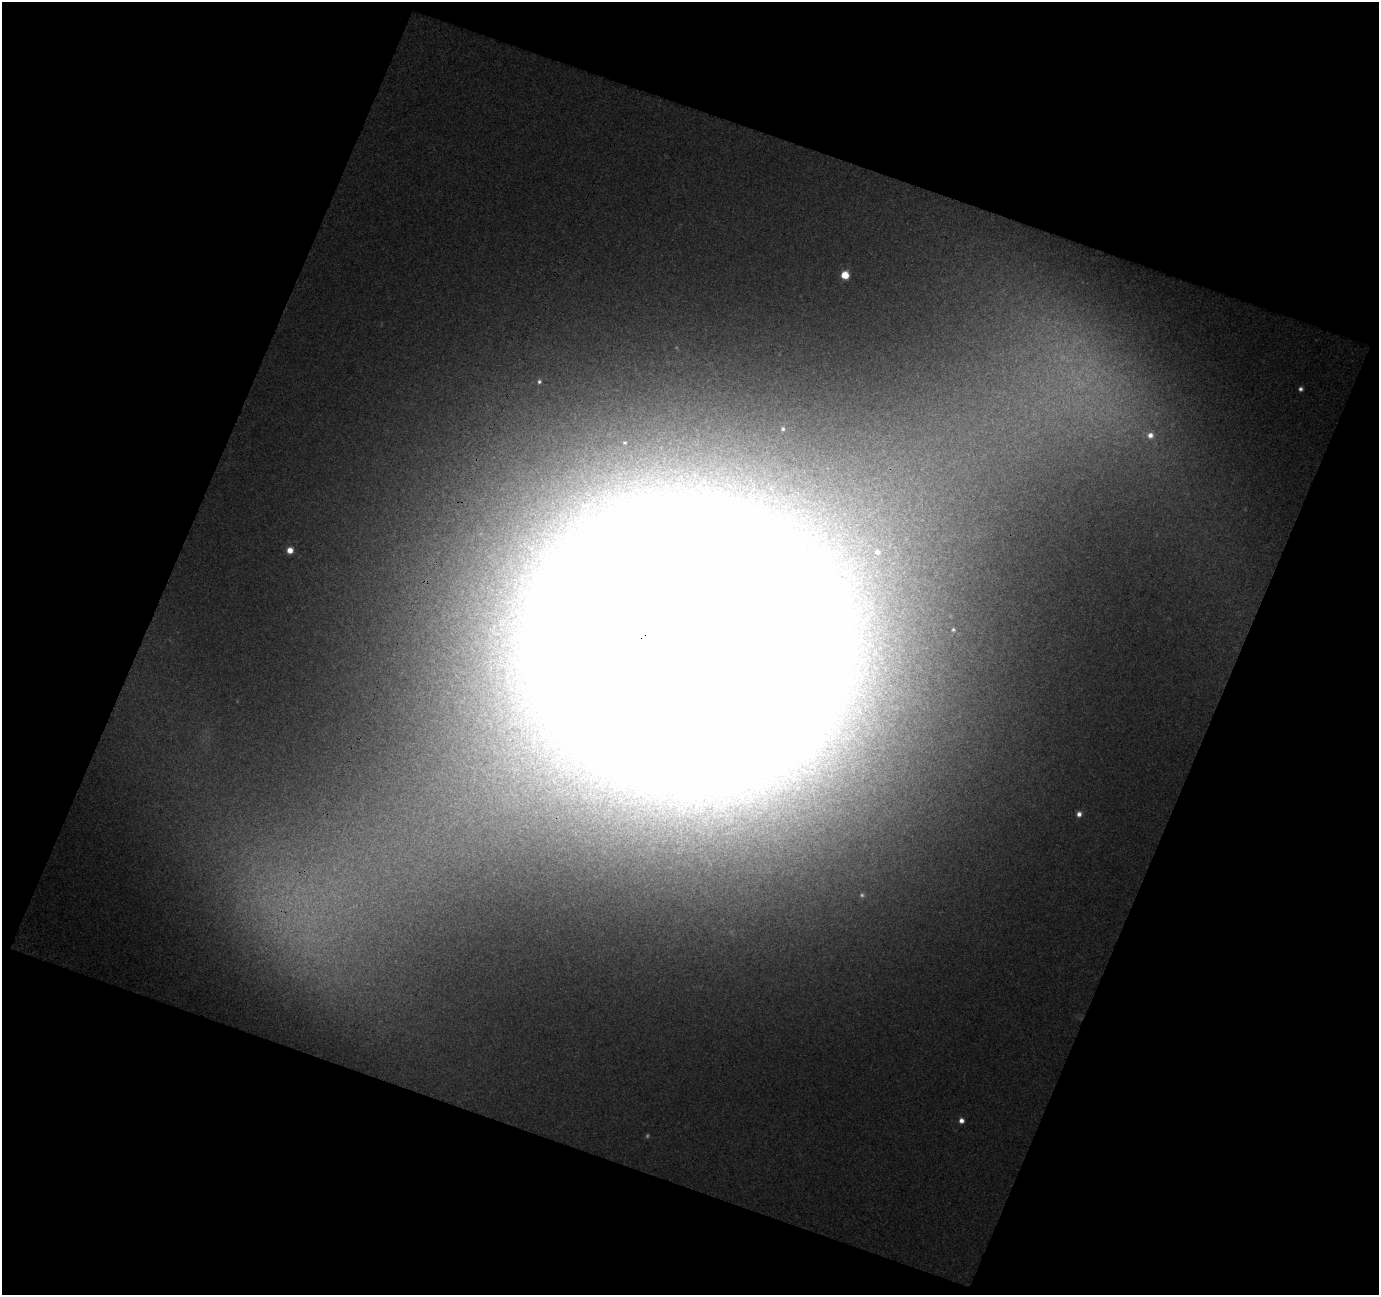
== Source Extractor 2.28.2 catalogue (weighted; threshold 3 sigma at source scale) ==
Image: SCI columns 1-1377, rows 56-1348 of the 1377 x 1406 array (HDU 1 of 3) = the unmasked area's bounding box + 8 px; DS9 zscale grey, full resolution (1 PNG px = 1 image px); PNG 1381 x 1297 px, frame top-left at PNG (2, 2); no overlay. Shown black and unused: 42% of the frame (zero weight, under 3 of 4 exposures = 1% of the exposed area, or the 3 px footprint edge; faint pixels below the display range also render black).
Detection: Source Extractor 2.28.2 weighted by HDU 2 'WHT'. Background 0.0709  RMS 0.011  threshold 0.0516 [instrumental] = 3 sigma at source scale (4.5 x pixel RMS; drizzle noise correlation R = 1.50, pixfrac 1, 0.0396/0.0396 arcsec/px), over >= 5 px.
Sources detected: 14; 3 too faint to see at this stretch — not listed; the other 11 listed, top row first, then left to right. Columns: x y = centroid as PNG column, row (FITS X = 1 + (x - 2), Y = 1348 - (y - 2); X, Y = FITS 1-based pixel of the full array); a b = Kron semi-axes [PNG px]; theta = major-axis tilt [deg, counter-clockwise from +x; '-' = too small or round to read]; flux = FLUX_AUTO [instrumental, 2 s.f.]
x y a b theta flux
845 275 7 6 - 24
1301 389 4 4 - 3.5
783 429 6 6 - 2.9
1150 435 9 8 - 8.7
625 442 4 4 - 1.5
290 550 6 6 - 11
877 552 7 6 - 4.5
953 630 4 3 - 1.7
689 644 166 146 -21 21000
1079 814 7 6 - 6.1
961 1121 6 6 - 6.5
Overlapping masked pixels (flux is a lower limit): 1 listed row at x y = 689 644